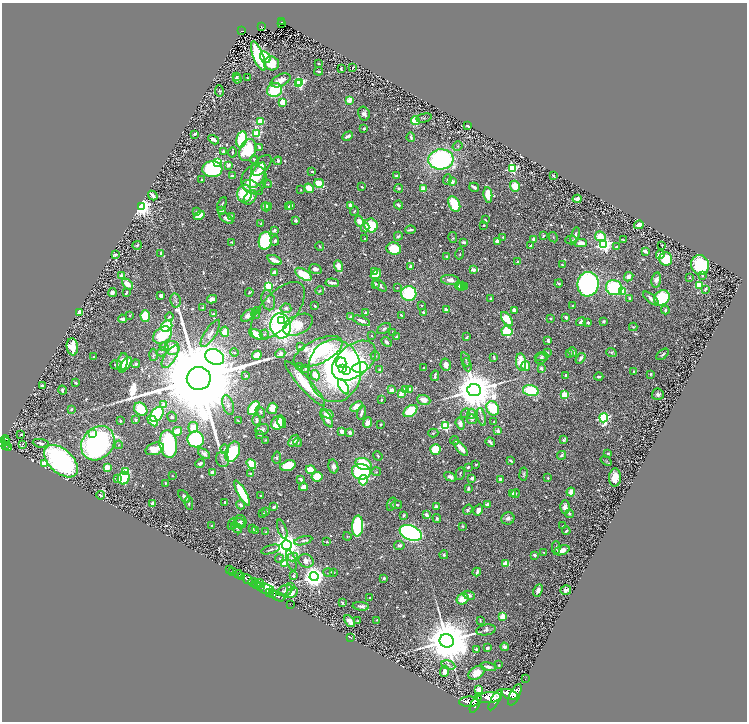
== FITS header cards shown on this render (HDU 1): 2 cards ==
NAXIS1  =                 1490
NAXIS2  =                 1439

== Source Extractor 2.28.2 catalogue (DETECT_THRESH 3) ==
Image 1490 x 1439 px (HDU 1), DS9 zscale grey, zoomed out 1/2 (1 PNG px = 2 x 2 image px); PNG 749 x 724 px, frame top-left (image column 2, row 1438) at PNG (2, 3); each listed source drawn as its Kron ellipse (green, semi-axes under 4 px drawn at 4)
Background 0.798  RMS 0.016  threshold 0.0475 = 3 sigma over >= 5 px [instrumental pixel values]
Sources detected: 859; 54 cannot appear on this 1/2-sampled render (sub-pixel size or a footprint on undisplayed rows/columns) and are neither listed nor drawn; of the other 805, the 500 brightest by FLUX_AUTO listed and drawn (305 fainter detections omitted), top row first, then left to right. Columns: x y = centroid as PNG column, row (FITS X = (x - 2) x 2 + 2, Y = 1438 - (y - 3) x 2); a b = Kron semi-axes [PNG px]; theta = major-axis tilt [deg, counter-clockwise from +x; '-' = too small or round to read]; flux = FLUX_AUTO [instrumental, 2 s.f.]
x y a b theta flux
281 22 3 3 - 46
282 24 2 1 - 6
261 26 3 2 - 67
242 31 3 2 - 63
258 56 15 5 -68 370
265 57 6 4 -59 190
271 63 7 7 - 65
319 64 2 2 - 3.9
353 68 3 2 - 3.7
341 69 3 2 - 3.6
319 71 4 2 - 8.8
237 76 3 2 - 4
247 78 3 2 - 4.2
237 79 4 4 - 8.3
281 80 10 6 25 26
300 82 4 3 - 330
299 84 3 2 - 230
275 90 8 7 - 200
219 91 6 3 -80 3.9
349 100 3 3 - 100
283 102 3 3 - 210
364 113 7 5 -75 20
424 118 8 3 15 3.7
261 121 3 3 - 150
415 121 4 4 - 96
468 125 3 2 - 12
364 129 4 2 - 5.4
257 133 4 3 - 230
195 134 3 2 - 7.9
348 136 6 3 28 18
411 137 4 2 - 6.3
242 139 8 5 76 230
214 140 6 3 -32 22
457 146 5 3 - 3.8
259 147 4 2 - 5.8
248 150 11 8 65 220
223 152 3 3 - 15
232 152 5 2 - 4
441 159 12 10 6 770
254 160 4 3 - 7.4
278 161 4 3 - 11
217 162 3 3 - 380
228 165 4 3 - 18
261 165 13 7 45 26
512 168 3 3 - 460
212 169 10 8 -3 480
312 171 3 2 - 5
258 175 14 6 66 63
553 175 3 2 - 3.8
232 176 2 2 - 25
397 176 4 3 - 9.2
254 179 14 12 67 140
202 180 2 2 - 6
447 180 5 3 - 7.6
452 182 3 2 - 52
319 183 5 3 - 160
267 184 4 3 - 4.1
515 186 5 5 - 65
253 187 11 6 -28 21
362 187 2 2 - 4.9
474 187 5 2 - 15
309 188 5 4 - 61
399 188 4 3 - 6.4
423 189 4 3 - 54
301 190 3 3 - 3.5
245 194 9 7 83 170
153 195 5 2 - 19
488 195 8 4 -83 59
250 197 8 5 53 35
577 199 4 3 - 27
222 204 7 2 63 4.9
454 204 8 5 -63 170
291 205 4 3 - 12
399 205 5 3 - 8.3
269 206 3 2 - 38
350 206 4 3 - 31
141 207 4 4 - 2400
266 207 5 3 - 23
288 207 3 2 - 4.8
221 210 3 3 - 18
354 211 5 3 - 3.6
196 212 4 3 - 4.5
199 215 6 3 30 75
231 216 4 3 - 4.8
226 218 7 4 -33 18
296 220 4 3 - 7.2
485 220 3 2 - 4.1
359 221 5 4 - 32
261 223 4 3 - 4.4
371 225 7 6 - 210
484 225 3 2 - 3.4
639 225 5 3 - 27
365 228 5 4 - 15
274 230 2 2 - 32
410 230 5 2 - 9.3
575 235 8 3 75 18
398 236 4 3 - 8.5
543 236 4 2 - 4.4
600 236 5 4 - 64
503 237 3 2 - 5.8
553 237 5 3 - 3.7
453 238 5 3 - 3.6
365 239 2 2 - 6.7
534 239 4 3 - 32
571 240 6 3 0 4.9
623 240 3 2 - 5.3
265 241 9 6 82 290
275 241 5 4 - 7.5
497 241 3 3 - 33
232 242 3 2 - 3.5
464 242 4 3 - 9
581 243 6 4 -3 28
604 244 4 4 - 1100
137 245 4 3 - 6.7
662 245 2 2 - 4.3
320 246 4 3 - 4.3
531 246 4 4 - 5.8
617 246 4 2 - 4.6
394 249 7 6 - 100
645 251 4 2 - 16
160 253 4 3 - 6
115 254 3 3 - 7.5
460 254 5 3 - 3.8
660 255 4 3 - 25
446 256 3 3 - 4.3
666 259 6 6 - 150
275 260 7 2 -25 45
518 262 2 2 - 9.1
562 265 2 2 - 5
700 265 10 9 - 250
338 266 6 3 -74 74
410 266 4 2 - 11
315 269 6 4 -18 15
473 270 3 2 - 67
374 271 4 3 - 21
274 273 4 4 - 19
303 274 9 5 -33 150
376 274 6 4 38 65
702 275 3 2 - 3.4
122 276 3 3 - 91
629 277 5 4 - 19
689 278 2 2 - 3.7
450 280 9 5 -6 22
656 280 8 4 80 19
332 283 7 2 -6 15
559 283 4 3 - 5.7
127 284 6 4 -46 38
375 284 4 3 - 5
588 284 12 10 82 1600
699 285 3 3 - 170
268 286 3 3 - 250
380 286 8 4 -39 12
459 286 4 4 - 16
462 286 4 3 - 19
464 286 3 2 - 28
397 288 2 2 - 3.7
614 288 8 7 - 310
705 289 4 3 - 6.1
320 291 4 3 - 5.3
623 291 4 3 - 93
249 292 4 2 - 3.6
112 293 4 3 - 15
126 293 4 2 - 7.8
409 293 7 7 - 230
161 296 3 3 - 26
490 298 2 2 - 9.4
629 298 3 2 - 5.1
651 298 9 4 -39 17
662 298 8 7 - 500
212 299 5 3 - 18
176 300 7 5 -78 7.9
268 300 10 6 -76 17
422 305 2 2 - 4.1
315 306 3 2 - 4.3
572 306 2 2 - 9.9
202 308 4 2 - 6.4
286 308 5 5 - 12
257 310 3 2 - 3.5
446 310 4 3 - 14
514 310 3 3 - 42
665 310 4 3 - 8.2
278 311 35 17 48 100
79 312 3 3 - 50
423 312 3 3 - 7.3
366 313 2 2 - 41
214 314 3 3 - 6
256 314 4 3 - 3.8
130 315 4 3 - 3.7
401 315 4 2 - 4
145 316 6 4 -88 140
248 316 8 4 42 15
169 317 4 2 - 4.7
350 317 3 3 - 11
566 317 3 3 - 8.8
551 318 2 2 - 4.5
122 319 4 3 - 15
507 319 8 4 -56 110
281 321 4 3 - 110
362 321 9 3 -21 20
581 322 5 4 - 15
588 322 3 3 - 15
603 322 3 2 - 5.7
298 325 16 9 26 190
167 326 6 5 - 180
280 326 12 10 -76 830
633 327 4 3 - 3.7
384 328 7 4 32 7.6
507 331 5 5 - 230
225 332 5 4 - 54
392 332 2 2 - 3.9
210 333 16 5 57 23
256 334 7 4 -30 75
264 334 5 4 - 5.5
163 335 10 7 37 170
372 336 2 2 - 3.8
397 337 3 3 - 8.1
467 337 3 2 - 5
548 341 4 2 - 11
386 342 6 3 -44 9.8
164 346 4 4 - 9.7
72 347 8 5 -82 130
300 347 4 2 - 7.1
172 348 7 7 - 66
162 352 5 3 - 3.8
318 352 26 12 26 390
573 352 5 3 - 14
611 352 5 4 - 5.3
234 353 4 3 - 3.9
280 353 5 3 - 42
547 353 2 2 - 19
570 354 3 3 - 5.4
662 354 7 3 40 6.3
153 355 6 3 88 4.6
257 355 5 4 - 38
94 356 3 2 - 4.6
375 356 5 4 - 6.1
542 356 7 4 5 7.3
170 357 13 5 57 22
215 357 10 7 -27 2500
494 357 4 2 - 7.6
580 358 6 3 56 13
466 359 7 2 -68 4.5
541 359 6 5 - 6
354 361 25 15 39 500
123 362 9 5 79 110
521 362 8 5 -83 74
341 363 5 5 - 1000
136 364 4 3 - 8.8
446 364 6 5 - 23
116 365 6 4 -17 6.7
125 365 9 2 55 46
467 365 7 3 -70 4.3
526 366 5 4 - 46
300 367 3 2 - 5.9
360 367 8 5 7 430
306 368 2 2 - 8.3
424 368 3 2 - 4.4
541 368 2 2 - 25
343 369 4 3 - 450
346 370 2 2 - 510
380 370 3 3 - 4.6
334 371 31 26 90 1500
633 371 3 2 - 3.8
650 374 4 3 - 4.8
315 375 5 4 - 53
566 375 3 2 - 8.6
246 376 3 2 - 4.3
435 376 5 2 - 7.7
599 377 4 3 - 6.9
199 378 12 11 - 170000
75 383 3 2 - 5.9
305 384 29 6 -49 96
42 386 3 3 - 21
343 387 8 4 -59 120
410 389 3 3 - 32
62 390 5 2 - 7.9
392 390 4 3 - 25
405 390 3 2 - 58
474 390 7 6 - 20000
531 391 8 5 -13 220
401 394 4 3 - 38
658 394 6 6 - 12
565 395 3 3 - 200
381 400 2 2 - 4.3
424 400 6 4 -19 35
164 405 3 3 - 44
228 405 10 5 -74 15
357 406 7 4 30 36
254 408 8 5 56 230
272 408 6 5 - 57
493 408 7 6 - 160
71 409 2 2 - 16
141 409 7 6 - 160
410 411 8 5 36 200
260 412 6 4 -58 4.6
361 413 7 3 75 14
465 413 5 3 - 4.7
157 414 8 5 53 490
327 414 6 3 -16 28
471 414 5 4 - 16
172 417 5 4 - 6.4
482 417 9 3 -76 6.8
327 418 10 4 -59 34
604 418 4 4 - 640
472 419 5 5 - 5.2
135 420 2 2 - 10
256 420 5 4 - 11
120 421 2 2 - 5.7
153 421 6 3 -45 34
238 421 2 2 - 3.5
282 422 6 3 -73 26
494 422 2 2 - 3.5
278 423 7 6 - 79
368 423 5 4 - 24
381 424 2 2 - 5.8
460 424 6 4 -71 19
445 426 4 3 - 360
193 427 5 4 - 74
262 429 7 5 26 11
177 431 5 4 - 56
341 431 3 3 - 31
498 431 4 3 - 13
350 432 3 3 - 13
92 433 2 2 - 15
433 433 5 3 - 3.4
21 434 2 2 - 5.3
260 435 4 2 - 3.6
196 439 8 8 - 620
5 440 5 3 - 280
266 440 3 2 - 4.5
454 440 4 3 - 7
564 440 4 3 - 7.4
293 441 7 4 54 21
5 442 4 2 - 290
298 442 4 3 - 6.9
490 442 5 2 - 13
2 443 3 2 - 370
41 443 8 3 -8 9.9
98 443 18 15 48 1100
23 444 2 1 - 59
168 444 14 8 -82 530
119 445 4 3 - 4.1
6 446 4 2 - 240
8 447 2 2 - 210
461 448 10 3 -50 40
155 449 9 6 20 56
225 449 5 3 - 6.1
435 450 5 5 - 150
233 452 11 6 66 380
608 453 4 2 - 4.9
204 454 7 3 -38 16
561 455 5 3 - 8.1
378 456 5 3 - 4.4
277 458 6 3 80 5
222 459 8 6 -72 9.2
61 461 20 12 -43 1000
511 461 4 2 - 7.7
606 461 6 4 -38 3.8
200 463 5 3 - 12
44 464 3 3 - 160
251 464 5 4 - 100
363 464 8 6 -20 150
476 464 2 2 - 5.1
288 466 8 5 19 100
333 466 7 5 -77 16
107 467 3 3 - 60
468 467 3 2 - 6.3
311 470 5 3 - 120
125 472 3 3 - 260
361 472 9 8 - 450
376 472 5 3 - 3.7
213 473 4 3 - 26
251 474 3 3 - 8.3
460 474 6 3 78 5.6
524 474 6 4 80 6.7
172 476 2 2 - 4.7
317 477 5 4 - 74
450 477 6 4 -28 16
615 477 9 6 88 46
124 478 6 6 - 250
472 478 3 3 - 12
548 478 2 2 - 6.8
118 479 3 2 - 16
500 479 3 3 - 16
301 480 4 2 - 13
363 480 5 4 - 120
165 483 2 2 - 5.6
303 487 4 3 - 31
468 489 4 2 - 12
571 492 4 3 - 61
242 493 14 4 -61 180
513 493 4 3 - 13
516 493 4 3 - 6.3
100 495 4 2 - 8.4
184 496 7 3 -49 13
261 496 2 2 - 3.5
225 502 3 2 - 4.8
189 503 6 4 -79 6.4
153 504 3 3 - 24
391 504 7 4 73 5.5
487 504 3 3 - 14
241 505 4 3 - 12
396 505 6 3 10 7.8
274 507 4 3 - 9.4
436 507 2 2 - 54
565 507 6 5 - 19
468 510 5 3 - 7.9
478 510 6 4 58 23
266 511 2 2 - 4.4
263 514 2 2 - 17
569 514 4 3 - 9.1
403 515 4 3 - 6.5
427 515 4 3 - 21
437 518 4 4 - 6.5
508 518 6 6 - 12
240 522 7 6 - 13
239 523 6 4 11 10
232 524 6 3 67 4.7
212 526 2 2 - 3.7
358 526 10 5 87 460
462 526 4 3 - 4
563 526 2 2 - 4.5
237 528 6 4 -41 6.9
253 529 3 3 - 4.4
282 529 10 3 -71 7.1
255 531 3 2 - 6
566 531 4 2 - 7.2
266 532 2 2 - 3.9
411 533 11 7 -22 2000
347 536 4 3 - 3.8
303 541 9 3 15 8.2
327 542 4 2 - 4.3
287 545 5 5 - 5700
399 545 5 4 - 11
556 547 6 3 -88 5.6
271 549 10 2 15 5.6
561 550 8 4 19 44
544 553 3 2 - 4
444 555 4 3 - 5.6
534 555 3 2 - 12
293 557 5 4 - 8.7
280 559 4 3 - 3.9
291 561 11 4 -73 10
306 561 8 6 -28 27
284 564 3 2 - 75
506 564 4 3 - 72
229 570 2 1 - 150
233 572 3 1 - 150
334 572 4 3 - 3.4
477 572 4 2 - 7.7
328 573 5 3 - 3.7
238 574 4 2 - 1400
242 576 3 2 - 640
293 576 2 2 - 14
314 577 4 4 - 3700
384 578 2 2 - 11
247 579 6 3 -36 2500
253 582 5 3 - 810
259 583 5 1 - 130
256 585 3 1 - 460
290 586 3 3 - 8.4
261 587 3 2 - 430
266 589 8 5 -16 1200
285 590 7 5 23 13
538 590 6 4 64 18
566 590 5 5 - 14
270 592 3 2 - 830
272 593 2 2 - 760
292 593 7 4 34 19
469 595 6 3 -24 11
277 596 8 2 -29 1600
370 598 2 2 - 3.5
463 599 6 5 - 60
342 603 3 2 - 4.1
291 604 2 1 - 8
361 606 8 3 -5 14
503 617 3 3 - 120
377 620 3 2 - 4.2
480 620 3 2 - 3.9
350 621 7 4 -54 21
358 621 3 2 - 3.7
486 630 10 5 10 13
350 637 4 2 - 3.9
447 641 7 6 - 29000
504 647 4 3 - 15
487 648 3 3 - 9.5
476 649 3 3 - 8.1
448 665 7 4 -15 7.7
499 665 2 2 - 4.3
488 667 8 3 -10 15
445 671 5 4 - 23
476 673 9 6 33 46
525 679 2 1 - 8.9
478 689 3 3 - 37
510 694 8 4 -21 10000
515 695 12 5 65 4700
489 698 12 5 7 6600
495 700 11 3 61 3900
469 702 9 5 1 5500
476 704 10 4 65 5000
At the frame edge (FLAGS 8, measured only in part): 1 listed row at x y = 2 443
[305 fainter detections neither listed nor drawn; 54 sub-pixel or undisplayed-footprint detections neither listed nor drawn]